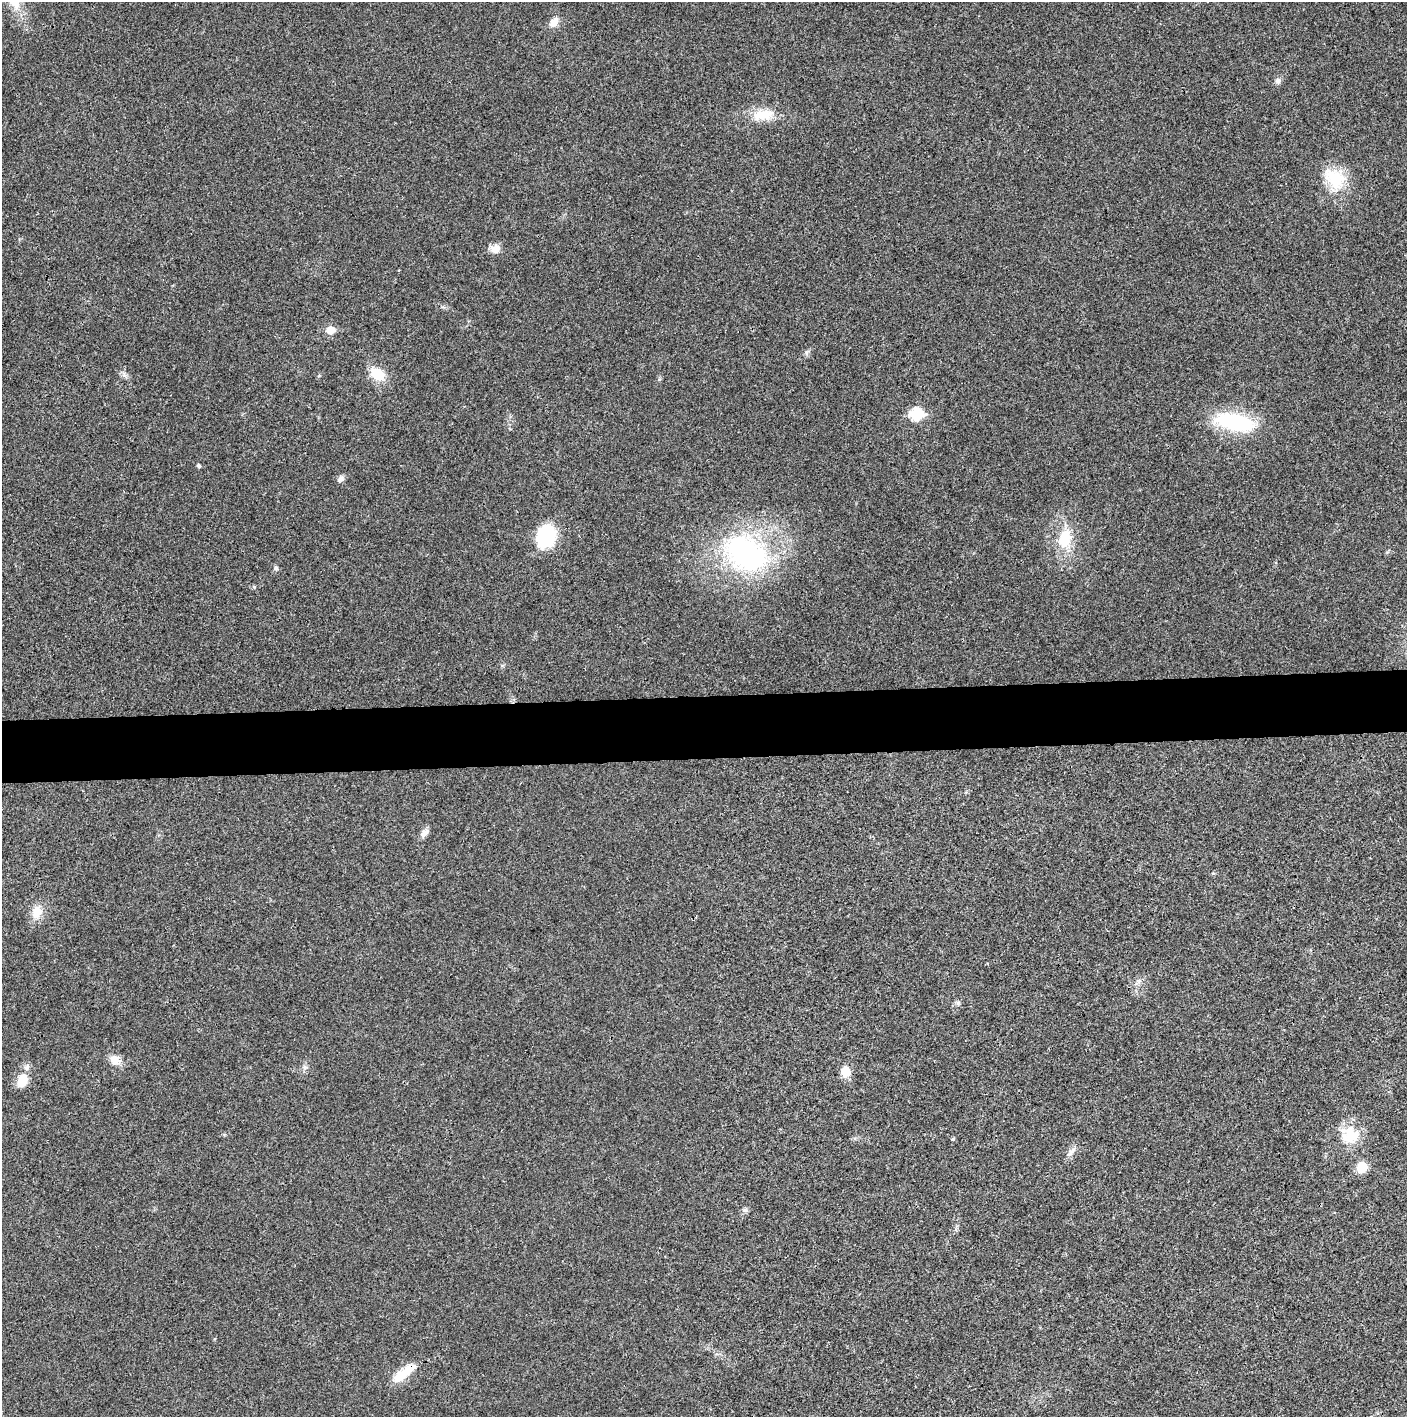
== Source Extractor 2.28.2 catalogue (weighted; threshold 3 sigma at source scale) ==
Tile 5 of 3 x 3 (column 2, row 2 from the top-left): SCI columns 1408-2812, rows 1416-2830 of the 4218 x 4244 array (HDU 1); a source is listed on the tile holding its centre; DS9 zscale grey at full resolution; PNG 1409 x 1419 px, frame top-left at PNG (2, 2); no overlay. Shown black and unused: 4% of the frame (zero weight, under 3 of 4 exposures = <1% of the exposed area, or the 3 px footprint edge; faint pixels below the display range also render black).
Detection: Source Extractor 2.28.2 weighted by HDU 2 'WHT'; one run over the whole footprint, this tile lists its part. Background 0.0196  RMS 0.0051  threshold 0.0229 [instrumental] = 3 sigma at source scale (4.5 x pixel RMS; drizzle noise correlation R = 1.50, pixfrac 1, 0.05/0.05 arcsec/px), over >= 5 px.
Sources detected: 30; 1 inside a brighter object's white glare — not listed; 1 inside a brighter listed object's ellipse — not listed separately; the other 28 listed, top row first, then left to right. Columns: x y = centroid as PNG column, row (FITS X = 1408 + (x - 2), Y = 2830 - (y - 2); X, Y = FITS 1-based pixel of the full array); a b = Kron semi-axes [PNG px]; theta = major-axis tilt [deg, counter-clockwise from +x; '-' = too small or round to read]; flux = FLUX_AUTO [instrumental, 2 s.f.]
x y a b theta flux
554 22 12 9 48 4.6
1278 81 7 7 - 1.9
763 115 32 13 9 12
1335 179 32 22 -48 20
495 249 11 10 - 4.2
330 330 5 5 - 11
377 374 13 10 -33 13
916 414 7 6 - 43
1235 422 43 17 -13 46
199 465 4 4 - 1.1
341 479 9 7 52 1.8
546 536 18 14 70 39
1064 539 21 13 77 17
746 553 46 32 -32 100
276 568 7 6 - 1.2
254 587 6 4 -45 0.63
424 833 13 8 42 2.6
37 912 14 12 65 7.1
958 1003 6 5 - 1
115 1060 14 11 -41 5.2
846 1071 15 12 -72 5.2
22 1080 16 11 69 8.5
1350 1135 25 21 -24 14
953 1139 4 4 - 0.66
1071 1151 17 5 47 2.3
1362 1167 13 11 59 6.9
745 1210 7 4 0 1.1
401 1375 26 11 41 10
Unlisted compact peaks at least as high as the median listed source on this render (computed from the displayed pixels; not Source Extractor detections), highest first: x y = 806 352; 305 1067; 124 375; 659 379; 1387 552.